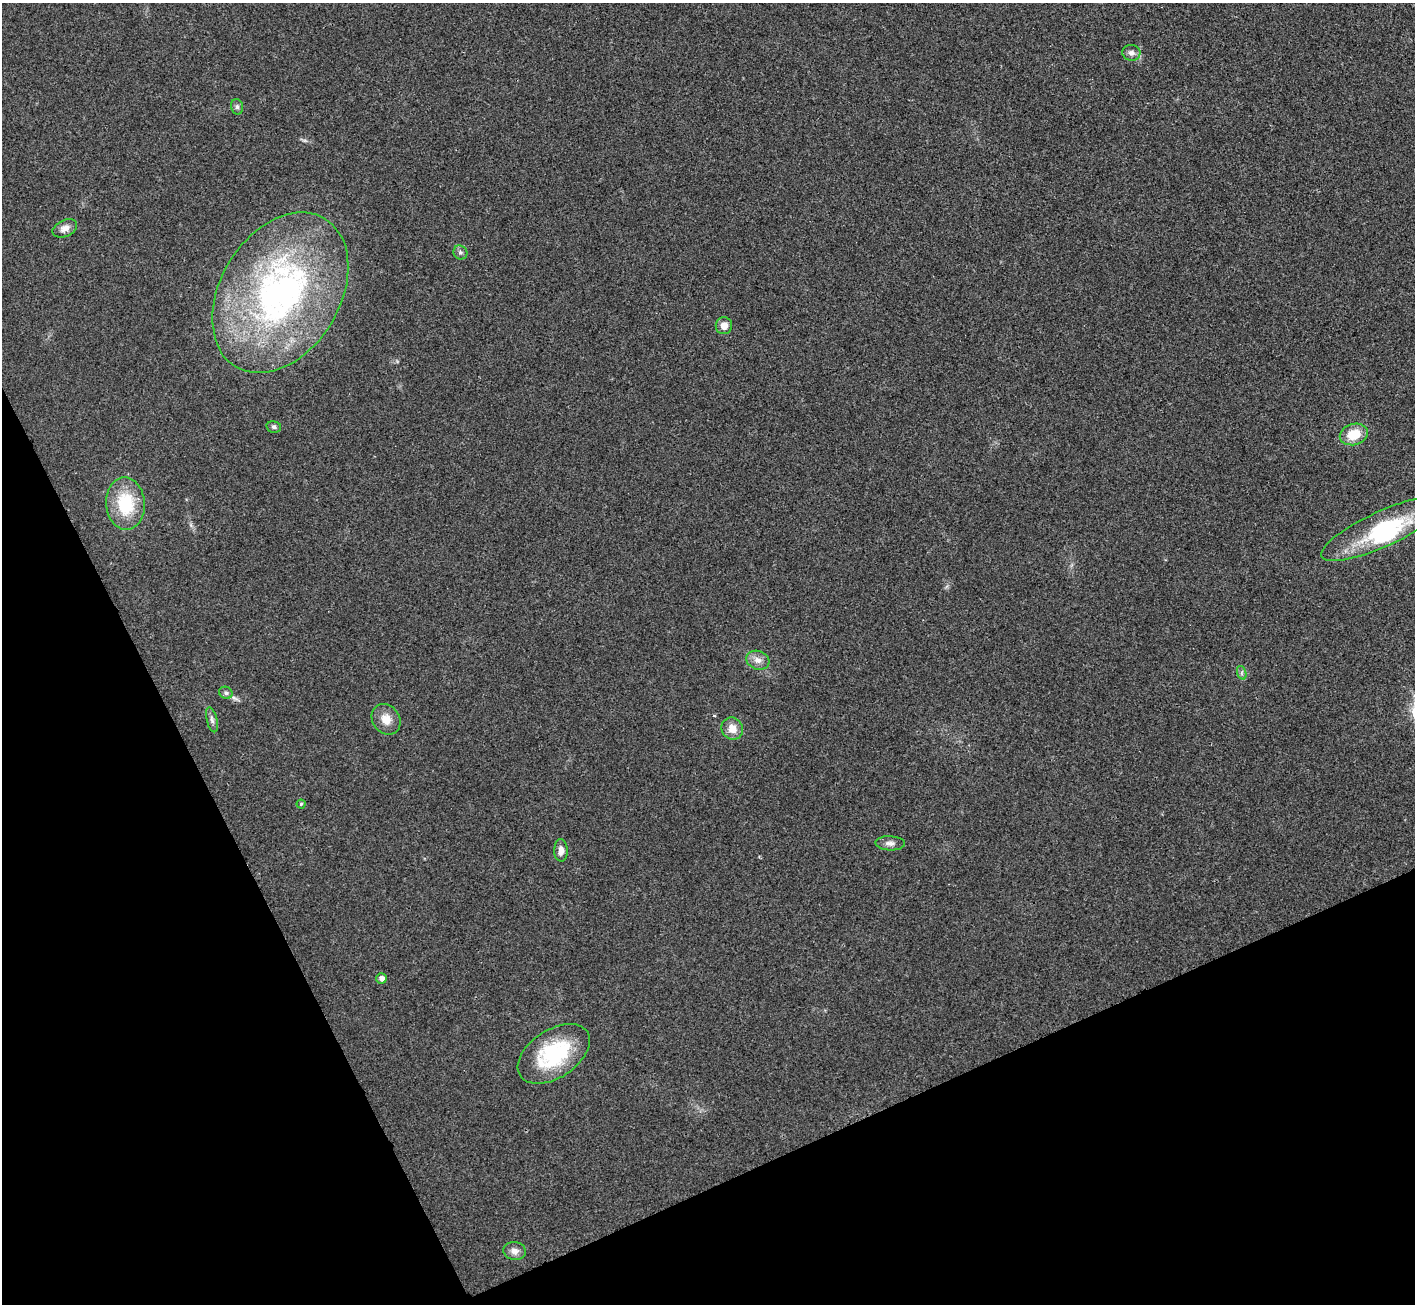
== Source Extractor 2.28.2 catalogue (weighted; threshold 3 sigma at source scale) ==
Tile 14 of 4 x 4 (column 2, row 4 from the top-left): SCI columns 1420-2832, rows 160-1461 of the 5667 x 5657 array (HDU 1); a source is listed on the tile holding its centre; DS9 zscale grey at full resolution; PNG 1417 x 1306 px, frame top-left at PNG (2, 3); each listed source drawn as its Kron ellipse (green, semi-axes under 4 px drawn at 4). Shown black and unused: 23% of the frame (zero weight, under 3 of 4 exposures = <1% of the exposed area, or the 3 px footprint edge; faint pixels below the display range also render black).
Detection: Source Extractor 2.28.2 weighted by HDU 2 'WHT'; one run over the whole footprint, this tile lists its part. Background 0.0505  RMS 0.0067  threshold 0.0303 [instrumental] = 3 sigma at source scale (4.5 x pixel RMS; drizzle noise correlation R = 1.50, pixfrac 1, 0.05/0.05 arcsec/px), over >= 5 px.
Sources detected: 23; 1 inside a brighter object's white glare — neither listed nor drawn; the other 22 listed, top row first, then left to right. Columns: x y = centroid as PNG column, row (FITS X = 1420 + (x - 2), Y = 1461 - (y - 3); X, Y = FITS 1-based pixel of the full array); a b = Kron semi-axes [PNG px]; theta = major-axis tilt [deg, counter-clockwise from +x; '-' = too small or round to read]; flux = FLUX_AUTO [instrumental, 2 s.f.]
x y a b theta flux
1131 53 9 8 - 2.9
237 107 8 6 -75 1.7
65 228 13 8 25 4.3
460 252 7 6 - 1.8
280 293 86 59 59 240
724 326 8 8 - 5.6
274 427 7 5 -12 1.5
1354 434 14 10 17 15
125 504 26 19 -86 33
1383 529 67 17 25 59
758 660 12 9 -19 4.6
1242 673 7 4 -72 1.4
226 693 7 5 -27 1.9
386 719 16 13 -54 8.1
212 720 13 5 -76 2.3
732 729 11 10 - 7.3
301 804 4 4 - 0.89
890 843 15 7 -2 3.4
561 850 11 6 -89 4.3
382 978 5 5 - 3.2
554 1054 40 24 33 53
515 1251 11 9 -7 4.2